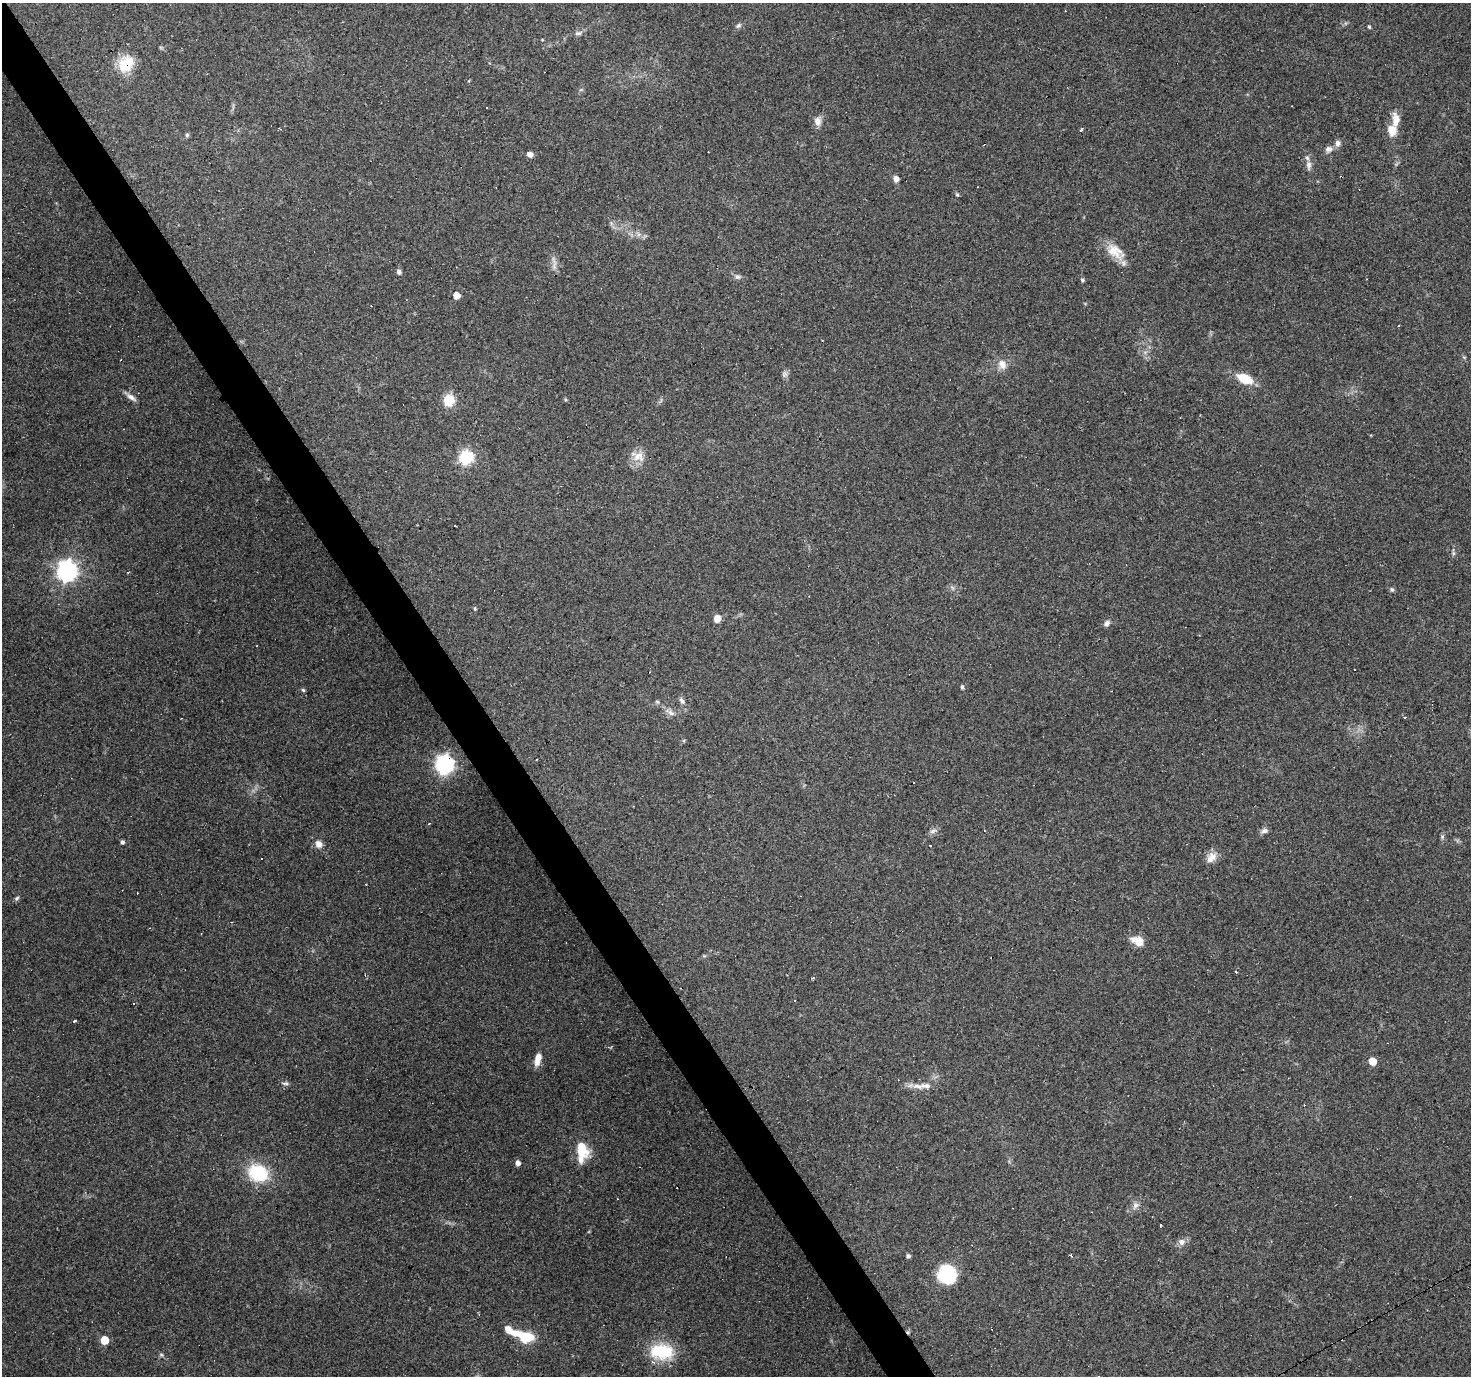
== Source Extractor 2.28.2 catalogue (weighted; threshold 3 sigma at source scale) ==
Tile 11 of 4 x 4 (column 3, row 3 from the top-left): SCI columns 2938-4406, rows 1549-2922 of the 5874 x 5782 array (HDU 1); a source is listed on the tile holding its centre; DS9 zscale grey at full resolution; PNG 1473 x 1378 px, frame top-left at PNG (2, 3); no overlay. Shown black and unused: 3% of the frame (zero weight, under 3 of 4 exposures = <1% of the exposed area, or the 3 px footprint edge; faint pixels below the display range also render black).
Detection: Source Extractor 2.28.2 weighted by HDU 2 'WHT'; one run over the whole footprint, this tile lists its part. Background 0.256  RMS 0.0082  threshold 0.0369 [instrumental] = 3 sigma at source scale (4.5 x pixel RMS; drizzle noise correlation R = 1.50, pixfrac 1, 0.0396/0.0396 arcsec/px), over >= 5 px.
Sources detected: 90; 12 cosmic-ray / hot-pixel residue — not listed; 4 inside a brighter listed object's ellipse — not listed separately; the other 74 listed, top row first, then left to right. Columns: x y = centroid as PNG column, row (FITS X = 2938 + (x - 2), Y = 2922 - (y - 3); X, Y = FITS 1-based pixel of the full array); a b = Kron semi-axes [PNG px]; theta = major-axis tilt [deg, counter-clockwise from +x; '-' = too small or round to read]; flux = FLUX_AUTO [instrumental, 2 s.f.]
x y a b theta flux
738 26 8 6 36 2
1369 27 5 4 - 1.2
578 33 11 6 11 2.9
126 64 22 18 55 22
818 122 12 8 -89 5.1
1081 130 3 3 - 4.5
1392 131 13 10 -82 10
187 135 5 5 - 1.5
1338 143 8 7 - 3.3
1329 149 10 8 6 3.9
530 154 7 6 - 3.3
1309 165 15 7 -89 4.5
896 179 7 6 - 4.1
978 187 2 2 - 0.61
957 195 6 4 -67 1.1
611 223 7 4 -72 1.7
1114 250 29 15 -32 15
554 261 17 4 -70 4.1
399 272 5 4 - 3
737 276 6 5 - 1.9
1082 280 5 5 - 1.3
457 295 5 5 - 7.9
1464 357 6 5 - 1.1
1002 364 14 10 -66 7.1
785 374 9 7 34 2.5
1245 379 16 9 -24 19
131 397 16 6 -34 4.2
565 399 5 3 - 0.94
449 400 6 5 - 67
638 456 17 14 7 10
466 457 7 7 - 120
1453 553 7 4 -72 1.4
67 571 8 7 - 470
1392 590 6 5 - 1.5
475 609 5 4 - 0.89
717 619 6 6 - 8.9
1107 623 8 6 47 3.1
962 687 5 4 - 1.4
303 690 5 5 - 1.2
682 701 9 6 -47 2.5
657 702 6 4 -2 1.1
670 712 15 6 -31 4.4
1405 717 3 3 - 2.2
444 764 7 7 - 350
429 823 3 3 - 1.1
933 831 11 5 25 2.7
1264 831 9 6 9 2.9
1442 837 6 6 - 1.5
122 842 4 4 - 2.1
319 844 8 8 - 5.5
931 845 3 3 - 1.2
1211 857 16 11 52 7.2
17 898 7 5 41 1.5
1138 941 15 9 -25 11
813 978 4 3 - 1.1
794 1001 3 2 - 0.93
74 1021 3 3 - 5.2
538 1059 15 7 76 8.2
1372 1061 5 5 - 14
285 1083 9 6 -1 2.3
918 1086 17 7 -9 6.8
581 1149 19 12 -67 21
518 1163 5 5 - 3.6
258 1173 18 15 -22 51
1135 1205 10 8 55 4.1
1161 1225 3 2 - 0.63
1182 1242 9 8 - 4.3
908 1256 5 4 - 1.8
947 1274 20 19 - 38
508 1329 11 8 -47 6.8
526 1338 16 11 5 20
104 1340 5 5 - 19
662 1352 27 18 -3 38
161 1355 6 4 -2 1.2
Overlapping masked pixels (flux is a lower limit): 2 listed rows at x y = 126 64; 444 764